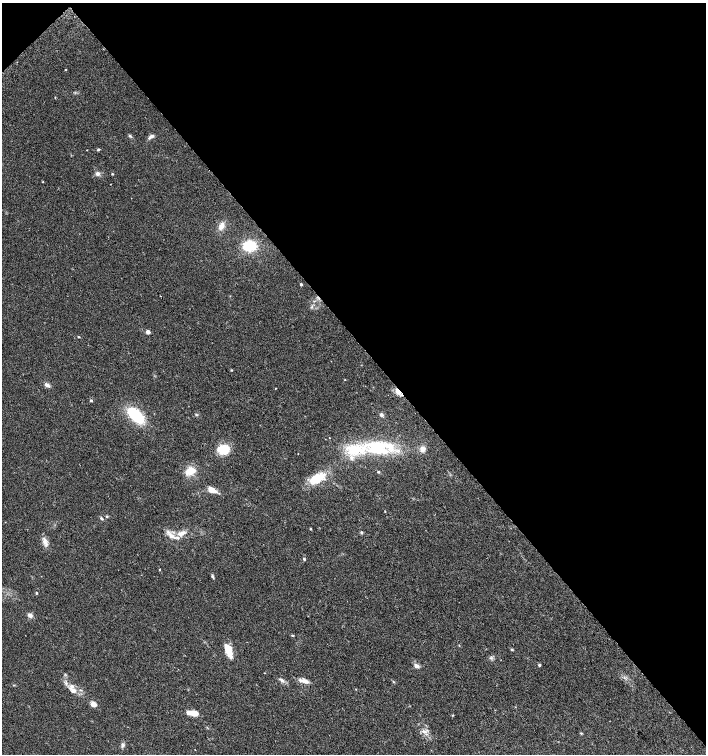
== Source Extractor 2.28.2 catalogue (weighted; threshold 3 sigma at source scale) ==
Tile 3 of 4 x 4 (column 3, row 1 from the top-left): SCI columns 2989-4395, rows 4545-6048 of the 6042 x 6072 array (HDU 1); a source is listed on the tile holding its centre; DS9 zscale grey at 2 x 2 block average (1 PNG px = mean of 2 x 2 image px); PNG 708 x 756 px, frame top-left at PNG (2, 3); no overlay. Shown black and unused: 45% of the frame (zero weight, under 2 of 3 exposures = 2% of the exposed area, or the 3 px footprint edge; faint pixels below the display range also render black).
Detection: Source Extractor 2.28.2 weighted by HDU 2 'WHT'; one run over the whole footprint, this tile lists its part. Background 0.0654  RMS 0.0089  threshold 0.0403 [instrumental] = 3 sigma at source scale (4.5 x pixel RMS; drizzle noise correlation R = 1.50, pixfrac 1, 0.0396/0.0396 arcsec/px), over >= 5 px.
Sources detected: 60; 1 inside a brighter object's white glare — not listed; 6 inside a brighter listed object's ellipse — not listed separately; the other 53 listed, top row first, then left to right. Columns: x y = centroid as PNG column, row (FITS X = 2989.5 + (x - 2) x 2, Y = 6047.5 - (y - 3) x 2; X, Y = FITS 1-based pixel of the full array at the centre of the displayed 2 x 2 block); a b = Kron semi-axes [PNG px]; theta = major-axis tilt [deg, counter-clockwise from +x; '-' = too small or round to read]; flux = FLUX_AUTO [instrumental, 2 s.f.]
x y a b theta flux
130 136 4 2 - 2
151 136 7 4 34 6.8
98 149 5 2 - 1.8
87 150 2 2 - 0.77
98 174 5 4 - 5.8
112 174 2 2 - 1.8
221 226 10 6 61 11
249 246 12 9 12 58
301 284 2 2 - 3.4
160 296 2 2 - 0.94
148 332 3 2 - 14
79 337 3 2 - 1.3
232 370 2 2 - 1.5
345 380 2 2 - 0.98
47 385 7 4 -36 6.4
398 391 3 3 - 22
91 400 3 2 - 2.8
133 413 25 9 -48 78
196 415 3 3 - 1.8
381 415 4 4 - 5
329 438 2 2 - 0.67
380 445 39 11 1 89
224 449 13 8 7 43
422 449 5 5 - 13
190 471 12 7 19 22
317 478 19 10 31 45
211 490 9 5 -38 17
385 511 2 2 - 0.92
107 516 4 3 - 2
101 518 4 3 - 2.9
311 529 2 2 - 1.7
361 532 4 2 - 1.8
181 534 11 5 17 15
45 543 11 4 -53 8.6
304 559 3 2 - 3.6
159 570 3 2 - 1.2
212 576 5 3 - 2.7
36 593 2 2 - 2.1
30 615 6 5 - 6.2
292 635 3 2 - 1.7
228 650 12 5 -69 44
512 650 3 3 - 2.4
539 665 3 3 - 3.2
416 666 6 4 -29 8.3
282 680 6 3 -46 4.5
305 681 11 5 -16 11
393 681 3 2 - 1.2
14 685 3 2 - 1.1
73 690 8 7 - 10
93 704 4 3 - 17
194 713 11 5 -7 21
581 733 3 3 - 1.8
123 745 6 4 57 4.2
Overlapping masked pixels (flux is a lower limit): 1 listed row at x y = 398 391
Diffuse or blended objects may show on this block-average render without a row.